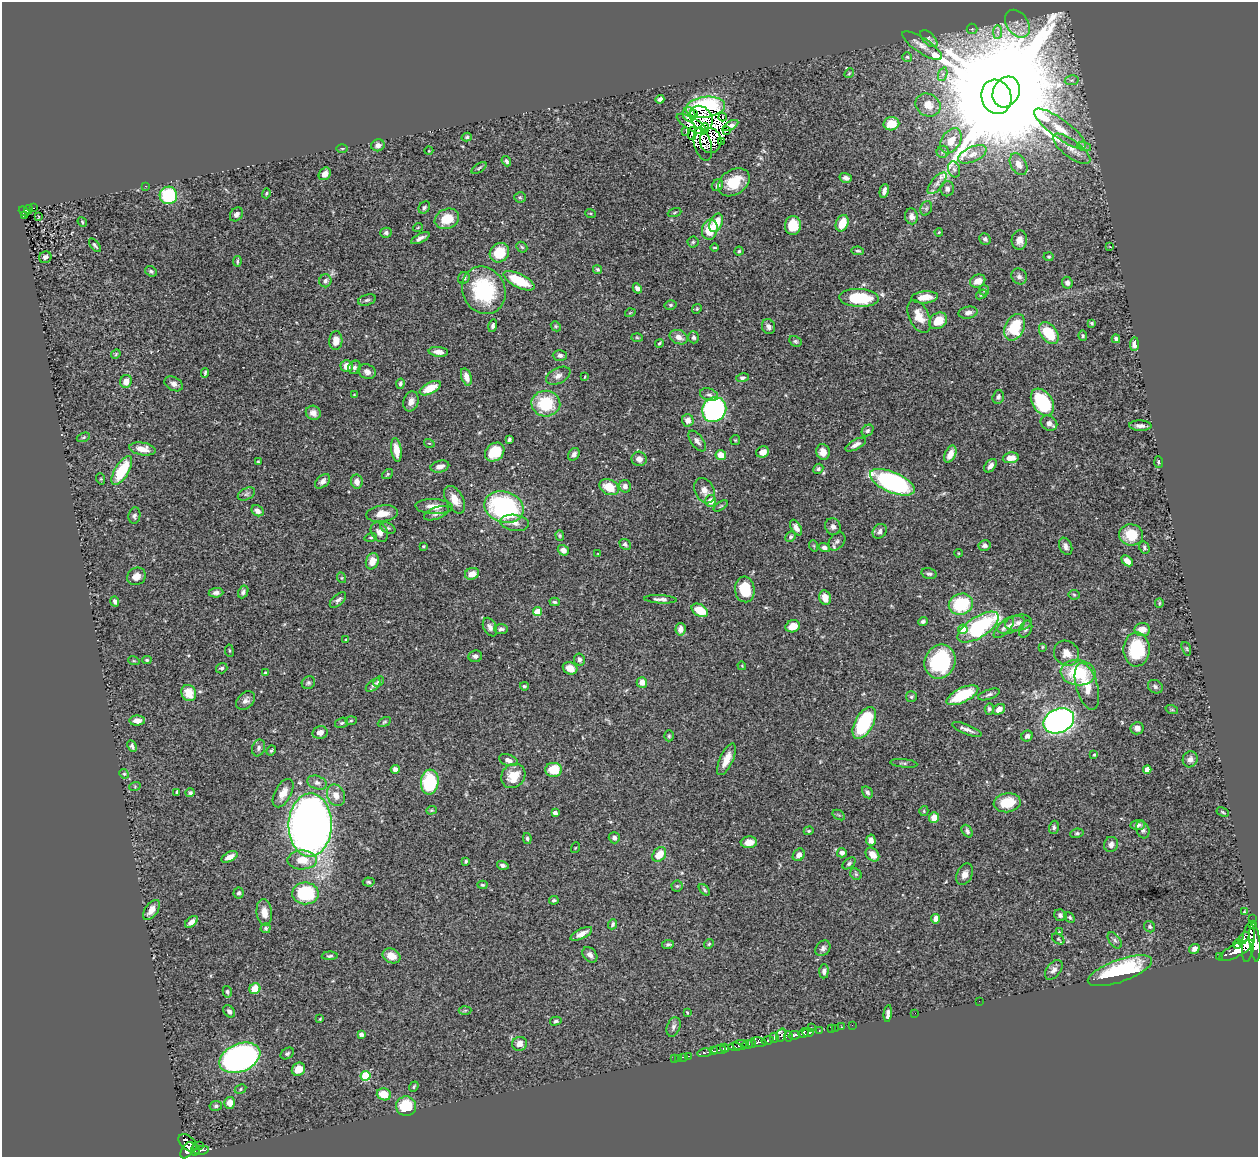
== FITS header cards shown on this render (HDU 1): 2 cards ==
NAXIS1  =                 1256
NAXIS2  =                 1155

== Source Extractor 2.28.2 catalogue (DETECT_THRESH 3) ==
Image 1256 x 1155 px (HDU 1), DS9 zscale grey, 1 PNG px = 1 image px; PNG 1260 x 1159 px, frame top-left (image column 1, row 1155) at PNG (2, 2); each listed source drawn as its Kron ellipse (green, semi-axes under 4 px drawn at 4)
Background 0.437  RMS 0.02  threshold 0.0596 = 3 sigma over >= 5 px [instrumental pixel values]
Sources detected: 431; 2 with non-positive FLUX_AUTO (blend fragments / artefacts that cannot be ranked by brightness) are neither listed nor drawn; the other 429 listed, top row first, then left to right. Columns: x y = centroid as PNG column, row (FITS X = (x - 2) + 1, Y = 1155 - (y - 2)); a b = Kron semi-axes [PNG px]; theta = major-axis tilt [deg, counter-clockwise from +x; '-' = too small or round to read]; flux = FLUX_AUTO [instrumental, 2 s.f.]
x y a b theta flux
1017 24 15 10 -54 12
972 29 5 5 - 2
998 32 7 4 89 3.5
929 39 11 5 -45 4.3
922 46 23 7 -34 12
907 57 5 5 - 1.8
849 73 5 4 - 1.6
943 74 7 4 71 3.2
1072 80 7 5 10 2.5
1006 92 16 13 63 35000
996 97 17 15 -72 57000
660 99 4 4 - 4.4
928 105 13 11 -29 15
705 107 20 10 7 82
694 113 3 2 - 2.7
689 114 7 6 - 13
722 117 4 2 - 1.2
701 118 13 10 -54 3.2
692 124 17 6 -30 0.67
891 124 8 6 11 27
731 126 8 3 29 2.4
705 128 5 3 - 3.8
1060 129 31 9 -36 27
686 131 3 2 - 1.3
726 131 3 2 - 0.64
692 133 6 3 -88 0.49
467 137 5 4 - 1.9
711 141 12 10 -83 3.4
951 141 14 9 56 20
721 142 3 2 - 4.1
703 144 17 8 -74 3.1
378 145 7 6 - 6.1
1084 146 7 4 -20 3
342 148 6 4 1 1.4
1072 149 22 8 -37 15
429 151 4 3 - 0.85
943 152 6 6 - 3.2
972 154 15 7 24 10
506 161 5 4 - 3.2
1018 164 11 7 -61 9.7
479 168 8 3 32 2
954 169 8 6 -72 3.2
325 174 7 5 51 11
846 178 6 4 -16 5.7
734 182 17 12 34 37
937 183 13 6 51 7.9
717 185 6 5 - 3.2
145 186 2 2 - 4.8
947 189 7 7 - 4.5
884 191 7 4 76 5.8
266 193 5 4 - 1.9
168 195 9 8 - 79
520 197 5 5 - 2
424 207 6 5 - 2.9
34 208 3 2 - 7.5
926 208 7 5 69 3.1
28 210 4 3 - 27
24 211 6 4 -38 55
675 212 7 3 19 1.7
590 213 5 3 - 1.5
236 214 7 6 - 4.7
24 216 4 2 - 11
911 216 8 6 -83 5.8
39 217 3 2 - 1.5
447 219 12 9 23 29
82 222 5 4 - 1.6
716 223 10 6 67 26
842 223 8 6 67 23
793 225 9 8 - 29
418 227 5 3 - 1.1
710 230 10 7 76 31
939 232 4 3 - 1.1
386 233 5 5 - 3.4
420 238 10 3 27 5.3
985 239 6 5 - 3.6
1019 240 9 7 87 9.3
693 242 5 5 - 2.4
95 245 8 3 -52 2.4
522 247 6 4 -44 2
1110 247 4 2 - 0.71
714 248 4 2 - 1.3
739 251 4 4 - 1.9
858 251 6 4 -9 1.9
499 253 10 9 - 33
45 257 6 5 - 4.5
1049 257 5 4 - 1.7
237 261 5 3 - 2.1
597 269 5 4 - 2.1
151 271 6 5 - 2.3
1019 276 8 7 - 4.6
464 278 6 5 - 3.6
325 281 6 6 - 4.4
519 281 17 6 -26 50
978 281 8 6 27 11
1067 283 6 5 - 4.3
637 288 5 4 - 4.4
484 290 24 21 -62 110
984 290 5 5 - 2
981 294 6 4 37 1.9
925 297 13 6 5 16
859 298 20 9 -3 68
367 300 9 5 15 2.9
670 305 6 4 12 2.3
697 309 5 4 - 1.8
630 313 5 3 - 1.1
968 313 9 6 11 6
919 317 18 9 -64 19
938 321 10 7 35 23
1092 323 4 3 - 1.9
493 326 6 4 75 3.4
556 326 5 4 - 1.9
768 327 8 6 -65 4.9
1015 327 14 9 63 54
1049 333 12 8 -52 45
1083 336 5 4 - 1.9
637 337 6 4 -2 1.4
679 337 9 7 -22 9.6
693 337 6 5 - 3.1
1116 339 4 4 - 4.8
336 341 9 6 86 11
795 341 6 5 - 2.3
659 343 4 3 - 1.9
1134 344 7 4 88 8.2
438 352 10 5 -7 7.9
116 354 5 4 - 1.6
560 355 7 5 -1 4.3
347 366 6 6 - 13
354 367 7 6 - 4.1
367 372 9 7 -25 5.8
205 373 5 3 - 1.9
558 376 13 7 26 7.3
466 377 9 5 -73 8.8
584 377 3 2 - 0.86
743 378 6 4 11 2.5
126 381 6 6 - 11
174 384 10 6 -28 6.1
400 384 5 4 - 2.7
430 388 11 5 27 25
354 395 3 2 - 0.83
709 395 9 6 -19 4.3
998 397 7 5 70 3.6
411 401 10 7 73 7.6
1042 402 15 10 -56 91
546 404 14 13 - 60
714 410 13 11 57 300
313 413 7 7 - 8.6
688 420 6 6 - 9.9
1049 423 9 7 -33 7.4
1140 426 11 5 -2 5.7
868 431 6 5 - 3.1
83 437 7 4 20 2
509 439 4 3 - 2.5
735 440 5 5 - 1.6
697 441 12 6 -52 5.5
429 443 5 3 - 1.2
856 445 11 5 27 6.4
142 449 13 6 -9 14
396 450 12 5 -82 17
495 452 10 8 39 35
763 452 6 5 - 8.6
823 452 8 7 - 10
574 454 7 5 55 5.1
950 454 9 5 63 12
721 455 5 5 - 15
1011 458 8 5 9 14
639 459 7 7 - 7.7
258 462 3 3 - 1.5
1159 462 6 3 -86 1.7
440 466 9 5 14 8.1
990 466 8 5 49 6.6
818 469 5 4 - 2.4
122 470 16 7 59 65
388 474 6 4 37 1.8
101 479 5 3 - 1.4
323 481 9 5 43 5.6
357 482 7 6 - 9.3
892 482 24 10 -23 250
625 486 6 6 - 5.7
609 487 10 7 -28 28
704 491 13 9 -63 9.3
246 494 9 6 27 3.9
455 500 15 8 -61 15
711 501 6 5 - 15
434 506 18 7 -3 15
721 506 8 3 33 1.5
504 507 20 15 -18 190
257 511 6 5 - 7.6
437 513 13 6 20 5.7
382 514 16 8 8 14
134 516 8 6 81 3.8
515 523 14 8 -7 9.1
833 526 8 7 - 5.6
388 528 8 5 -23 2.9
796 528 9 5 -60 6.9
880 531 8 6 51 5
379 532 10 8 -55 8.8
560 535 5 4 - 1.8
1131 535 12 10 -11 33
371 537 6 4 17 1.8
791 537 6 4 46 2.7
837 541 10 7 51 4.4
625 544 6 5 - 2.5
984 545 6 5 - 4.3
423 546 3 2 - 1.5
814 546 6 3 -71 1.3
1066 546 9 6 -65 5.6
824 547 6 4 -14 4.2
1144 548 6 5 - 2.7
563 550 6 5 - 8.1
959 553 4 3 - 1.1
598 554 3 2 - 0.93
372 561 8 6 71 15
1127 561 6 4 -43 10
472 574 7 5 21 12
929 574 8 5 -13 3.9
136 576 10 8 34 11
342 578 5 3 - 1.3
745 589 13 10 -84 43
243 592 7 5 63 3.5
216 593 7 5 5 4.1
1074 595 5 5 - 1.7
825 598 7 5 -71 14
660 599 16 4 -3 4.9
338 600 10 5 43 4.5
115 601 5 3 - 3.4
555 602 5 4 - 2
1159 603 5 4 - 1.7
961 604 12 10 20 71
700 610 9 6 -30 34
537 612 4 4 - 32
923 621 5 4 - 2.9
1019 623 13 8 10 7.2
1011 625 14 7 21 9.5
793 626 7 6 - 17
490 627 10 6 -63 5.3
978 627 24 10 33 150
1004 628 13 5 46 5
501 629 7 5 0 3.4
680 629 6 5 - 8.1
963 629 5 4 - 38
1026 629 9 6 65 4.1
1142 629 8 6 3 13
346 640 4 3 - 1
1042 647 4 3 - 1.4
1136 649 17 13 -90 73
1186 649 7 4 -70 2.1
229 651 6 3 -81 1.5
1067 653 13 12 - 14
475 656 7 6 - 3.8
579 659 6 5 - 5
147 660 4 4 - 1.8
134 661 6 3 -18 1.4
940 662 17 15 66 110
742 666 4 3 - 1.1
222 668 6 5 - 2.9
570 668 7 6 - 15
265 672 3 2 - 1.1
1078 672 17 12 -6 71
378 682 6 4 43 3.6
642 682 5 5 - 10
308 683 7 6 - 3.3
373 685 9 5 41 3.6
524 686 4 4 - 2.2
1087 686 24 10 -74 23
1155 687 8 6 -33 3.3
189 693 8 7 - 22
989 694 11 5 19 3.6
962 695 17 7 26 59
911 697 5 5 - 2.4
246 701 11 7 46 6.3
989 709 6 4 84 2.8
999 709 6 5 - 8.8
1172 710 6 4 -18 1.8
137 721 8 5 1 9.2
351 721 5 3 - 1.8
1059 721 16 12 24 490
384 722 7 4 27 1.9
341 723 7 5 17 2.8
864 723 17 9 61 98
1137 728 6 6 - 5.8
967 729 16 5 -22 6.1
320 732 8 6 13 8.9
669 736 5 4 - 1.8
1027 736 6 5 - 4.9
132 746 6 3 -63 2.8
259 748 8 6 70 3.9
271 751 5 3 - 1.8
1094 755 3 3 - 1.3
726 759 17 6 65 16
1190 759 8 7 - 6.3
508 760 10 5 -17 5.8
904 763 13 3 -6 2.6
395 769 4 4 - 5.8
554 770 8 7 - 36
1147 770 4 4 - 12
124 774 5 4 - 1.6
513 776 13 11 46 26
430 782 12 8 85 87
317 783 10 6 -20 5.3
135 786 6 4 19 1.5
177 792 3 3 - 2
867 792 6 5 - 3.5
190 793 5 4 - 2.6
283 793 15 8 61 14
336 795 11 8 -66 12
1007 803 13 9 9 36
431 810 5 4 - 1.6
924 811 5 4 - 1.6
1223 812 6 4 -28 1.8
555 813 4 3 - 6
839 815 7 4 -33 2.3
934 817 5 5 - 14
310 825 31 21 89 1200
1138 825 7 5 6 4.5
1054 827 7 5 73 2.7
1143 830 9 6 -69 4.8
809 831 5 4 - 1.8
967 831 7 5 -54 3.1
1077 833 7 4 9 2.4
527 838 5 4 - 2.4
614 838 5 5 - 4.8
871 840 5 4 - 8.1
749 842 8 6 3 16
1111 844 7 7 - 6
575 848 5 3 - 0.96
842 853 5 4 - 6.9
659 854 8 6 51 21
872 854 8 5 -47 13
799 855 7 5 51 7.5
229 857 9 4 27 9.8
302 860 15 9 2 22
466 861 3 3 - 1.9
849 863 7 5 39 2.8
503 865 6 4 -17 3.7
856 874 6 5 - 2.2
965 874 11 7 64 7.7
369 882 6 4 -5 2.4
482 885 5 4 - 1.9
677 886 5 5 - 1.9
704 890 7 4 -47 2.3
239 893 5 5 - 3.4
305 893 13 11 -2 88
554 900 5 4 - 2.5
151 910 11 6 54 9.8
1244 911 3 2 - 1.1
264 912 13 7 -83 12
1060 915 6 5 - 3.7
1070 917 6 4 -48 2.1
936 919 5 4 - 9.8
1252 919 2 2 - 6.8
191 922 7 4 39 6.9
613 924 5 4 - 2.9
1252 924 4 2 - 14
1150 927 6 5 - 2.8
266 928 5 5 - 2.7
1059 932 4 3 - 1.1
581 934 12 5 27 9.5
1244 938 7 4 52 240
1058 939 7 4 -36 2.1
1115 940 9 5 -53 3.1
1248 942 20 6 84 1500
1255 942 19 5 -84 1500
668 944 6 4 9 2.4
709 944 5 4 - 1.8
1238 944 5 3 - 210
823 948 8 6 51 4.4
1194 949 5 4 - 6.3
1236 951 19 6 28 1300
590 955 9 6 -48 6.3
330 956 8 4 3 2.8
391 956 9 7 -24 16
1219 956 3 2 - 20
1054 970 11 7 51 6.6
824 971 7 4 86 3.9
1120 971 34 11 19 140
255 989 6 5 - 25
227 992 6 4 -75 2.5
979 1001 2 2 - 2.3
465 1010 6 4 3 1.8
229 1011 7 5 -48 4.1
687 1013 4 2 - 1.2
915 1013 2 2 - 40
888 1014 8 4 83 5.5
320 1019 3 2 - 1.2
556 1021 6 4 15 2.3
852 1025 2 2 - 6.3
673 1027 10 6 69 4.6
811 1027 2 2 - 4.9
842 1027 3 2 - 10
835 1028 2 2 - 5.1
831 1029 2 2 - 3.5
819 1030 3 2 - 16
808 1032 6 3 3 140
803 1033 5 4 - 240
361 1034 4 4 - 4.4
781 1035 6 5 - 97
794 1035 6 3 16 400
789 1036 5 4 - 77
774 1038 5 3 - 80
768 1040 6 3 14 150
759 1042 7 4 -9 170
519 1044 7 7 - 10
748 1044 5 3 - 67
752 1044 4 3 - 67
740 1045 7 5 7 490
735 1047 6 2 -2 160
725 1048 4 3 - 250
718 1050 7 3 10 180
713 1051 4 2 - 140
704 1053 7 3 10 79
287 1054 7 5 33 2.7
688 1056 3 2 - 11
684 1057 3 2 - 9.1
240 1058 21 14 23 630
678 1058 3 2 - 8.3
674 1059 2 2 - 2.7
298 1069 7 6 - 15
366 1076 5 5 - 73
414 1087 5 4 - 2
240 1089 6 4 29 2
384 1094 7 6 - 24
230 1103 6 5 - 13
216 1106 6 5 - 3.3
406 1106 10 9 - 49
188 1143 11 6 -42 270
200 1146 3 2 - 3.8
187 1150 9 5 57 360
195 1150 6 3 80 58
201 1150 7 3 11 79
At the frame edge (FLAGS 8, measured only in part): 1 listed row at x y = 1255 942
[2 non-positive-flux detections neither listed nor drawn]